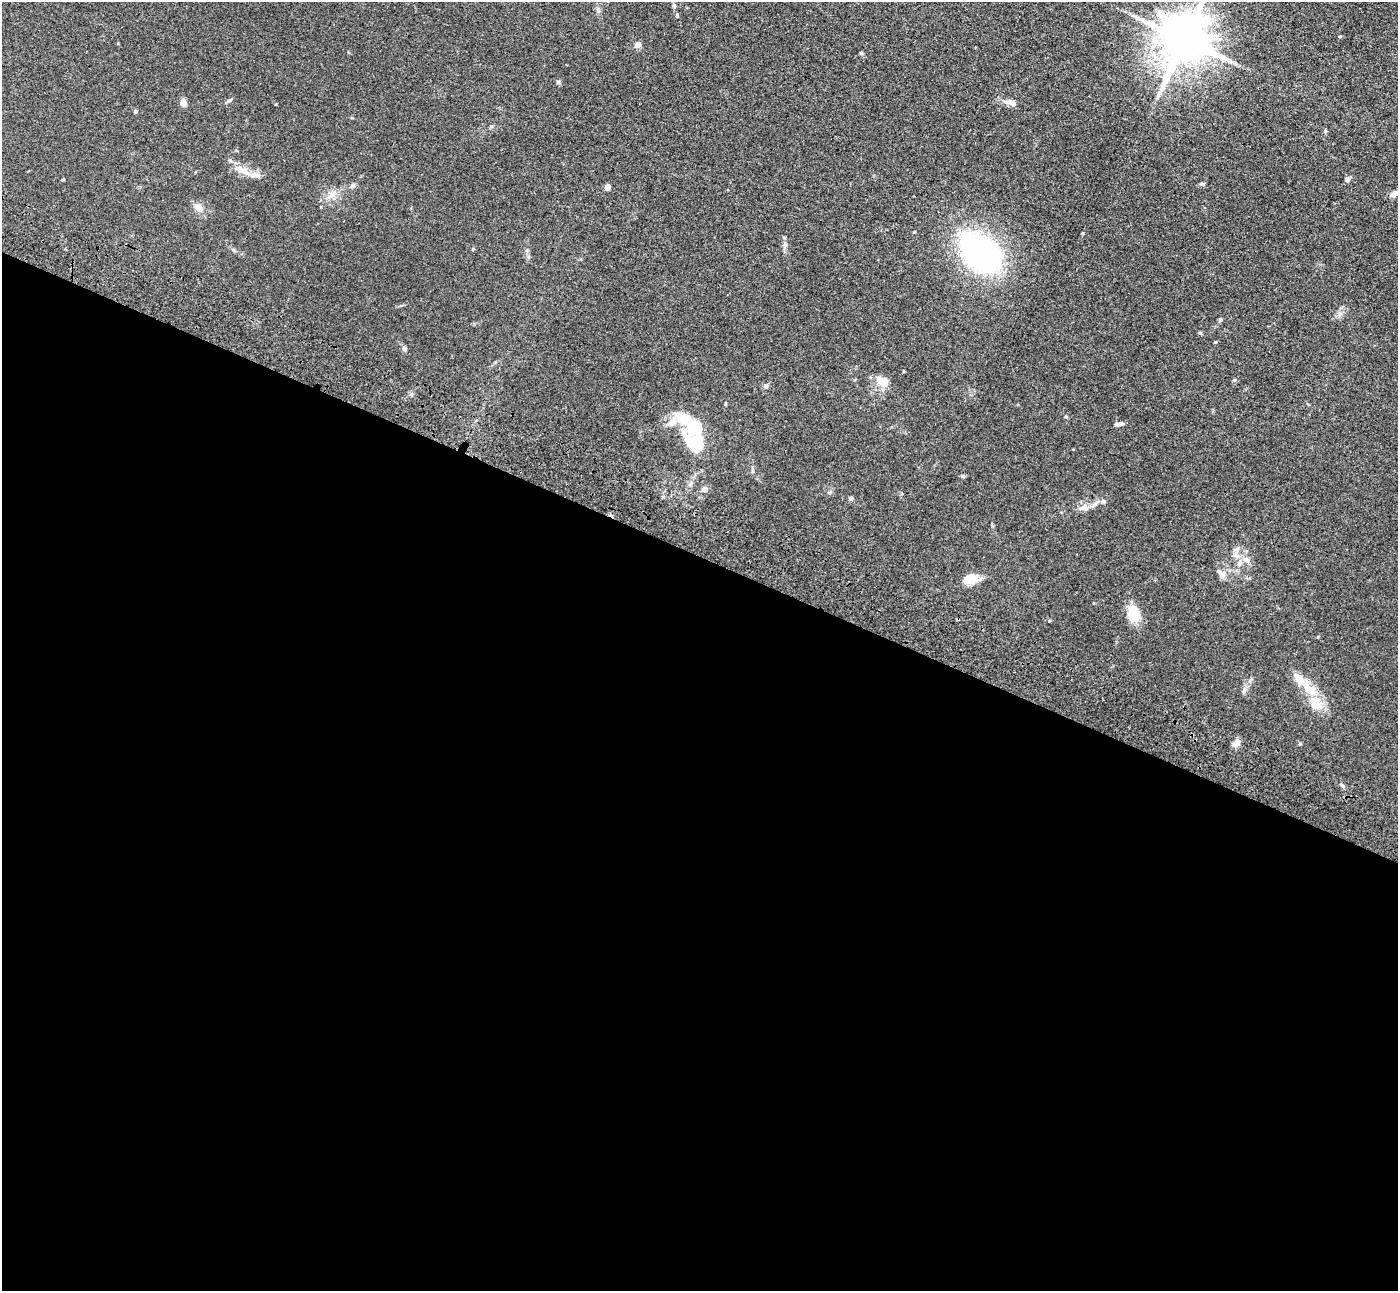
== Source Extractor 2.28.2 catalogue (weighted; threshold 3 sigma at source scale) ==
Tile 14 of 4 x 4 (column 2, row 4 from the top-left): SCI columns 1457-2852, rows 254-1542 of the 5703 x 5795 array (HDU 1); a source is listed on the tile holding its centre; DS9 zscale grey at full resolution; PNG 1400 x 1293 px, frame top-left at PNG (2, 2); no overlay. Shown black and unused: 57% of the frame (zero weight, under 3 of 4 exposures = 6% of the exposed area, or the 3 px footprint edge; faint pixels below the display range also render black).
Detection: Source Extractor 2.28.2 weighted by HDU 2 'WHT'; one run over the whole footprint, this tile lists its part. Background 0.0663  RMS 0.006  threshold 0.0268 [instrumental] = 3 sigma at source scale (4.5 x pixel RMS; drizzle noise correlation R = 1.50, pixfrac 1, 0.05/0.05 arcsec/px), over >= 5 px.
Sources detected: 43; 2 inside a brighter object's white glare — not listed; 6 inside a brighter listed object's ellipse — not listed separately; the other 35 listed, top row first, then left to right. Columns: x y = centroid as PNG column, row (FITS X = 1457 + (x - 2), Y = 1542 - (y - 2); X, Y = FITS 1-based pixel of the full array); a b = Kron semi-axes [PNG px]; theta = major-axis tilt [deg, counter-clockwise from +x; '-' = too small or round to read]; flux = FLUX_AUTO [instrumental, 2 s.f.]
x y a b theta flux
677 16 6 3 90 0.63
1184 40 14 12 68 3000
637 45 4 4 - 7
861 53 5 4 - 0.76
183 103 7 6 - 3.4
1011 103 18 7 -14 4
135 111 5 4 - 0.94
244 171 20 8 -25 6.4
63 179 3 3 - 0.54
1347 180 7 6 - 1.5
1202 184 6 5 - 0.91
607 187 4 4 - 5.3
332 194 10 7 29 3.2
1395 194 12 6 26 3.4
199 208 13 8 -49 4.2
785 245 8 5 59 1.4
980 253 38 26 -44 180
1220 320 6 4 46 0.85
404 349 7 5 -31 1.4
883 381 12 8 -30 8.9
766 386 6 4 46 0.97
1121 423 8 6 0 1.6
691 426 35 15 -44 29
963 476 5 4 - 0.77
705 489 6 6 - 2.5
851 498 6 5 - 1
1083 508 17 7 1 3.9
1247 560 9 6 -27 2.4
1239 563 9 5 76 2.5
1221 574 16 7 -47 3.1
974 578 13 12 - 7.4
1134 614 19 15 -73 12
1308 689 29 12 -34 13
1236 743 10 8 56 3.6
1300 744 6 4 -1 0.63
Isophote crosses this tile's border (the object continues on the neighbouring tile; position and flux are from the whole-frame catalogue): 2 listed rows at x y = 1184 40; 1395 194
Unlisted compact peaks at least as high as the median listed source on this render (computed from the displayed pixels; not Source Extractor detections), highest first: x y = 1342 785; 558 82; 230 100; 1325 131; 1083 233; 1200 333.